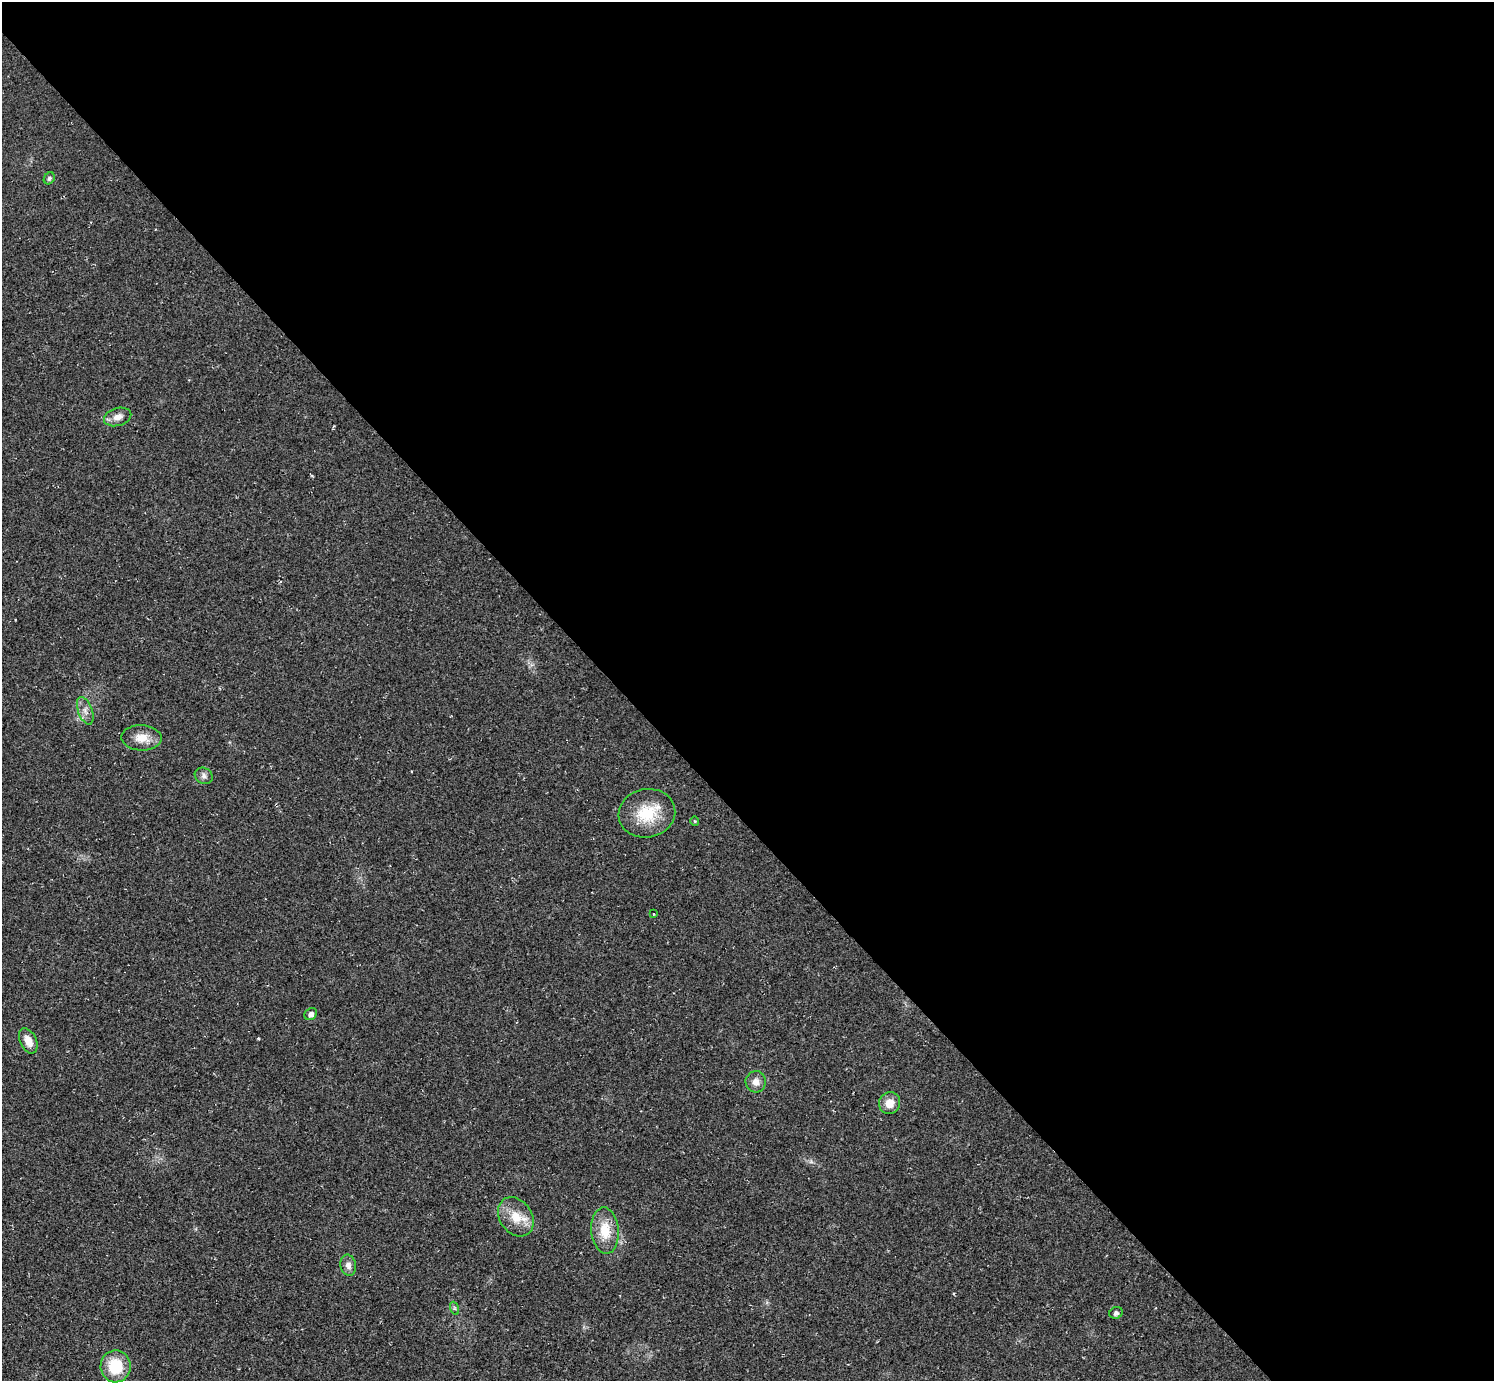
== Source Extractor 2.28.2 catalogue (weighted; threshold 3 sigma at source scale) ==
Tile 8 of 4 x 4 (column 4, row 2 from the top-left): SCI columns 4479-5970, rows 3056-4434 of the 5970 x 5968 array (HDU 1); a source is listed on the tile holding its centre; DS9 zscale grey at full resolution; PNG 1496 x 1383 px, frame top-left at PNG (2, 2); each listed source drawn as its Kron ellipse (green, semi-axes under 4 px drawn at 4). Shown black and unused: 58% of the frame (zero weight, under 2 of 3 exposures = <1% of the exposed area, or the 3 px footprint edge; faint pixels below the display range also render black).
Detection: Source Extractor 2.28.2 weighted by HDU 2 'WHT'; one run over the whole footprint, this tile lists its part. Background 0.0355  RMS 0.0063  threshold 0.0283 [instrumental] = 3 sigma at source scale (4.5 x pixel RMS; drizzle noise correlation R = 1.50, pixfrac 1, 0.05/0.05 arcsec/px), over >= 5 px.
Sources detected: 18; all 18 listed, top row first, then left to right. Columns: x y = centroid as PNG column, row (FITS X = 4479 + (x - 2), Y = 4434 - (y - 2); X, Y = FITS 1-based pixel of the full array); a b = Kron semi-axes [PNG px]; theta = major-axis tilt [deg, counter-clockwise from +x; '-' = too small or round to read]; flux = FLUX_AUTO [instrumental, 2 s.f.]
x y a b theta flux
49 178 6 5 - 1.4
118 417 14 9 16 5.1
85 711 14 7 -70 3.9
142 738 20 12 -2 9
204 776 9 8 - 2.3
647 813 28 24 12 24
695 821 4 4 - 0.59
654 914 3 2 - 0.45
311 1014 7 5 40 2.6
28 1041 13 8 -64 6.8
756 1082 10 10 - 4.8
890 1103 11 10 - 7.6
516 1217 21 16 -54 13
605 1231 23 13 -86 16
348 1265 11 7 -80 3.6
454 1308 7 4 -71 1.1
1116 1313 7 5 22 1.9
116 1366 16 15 - 23